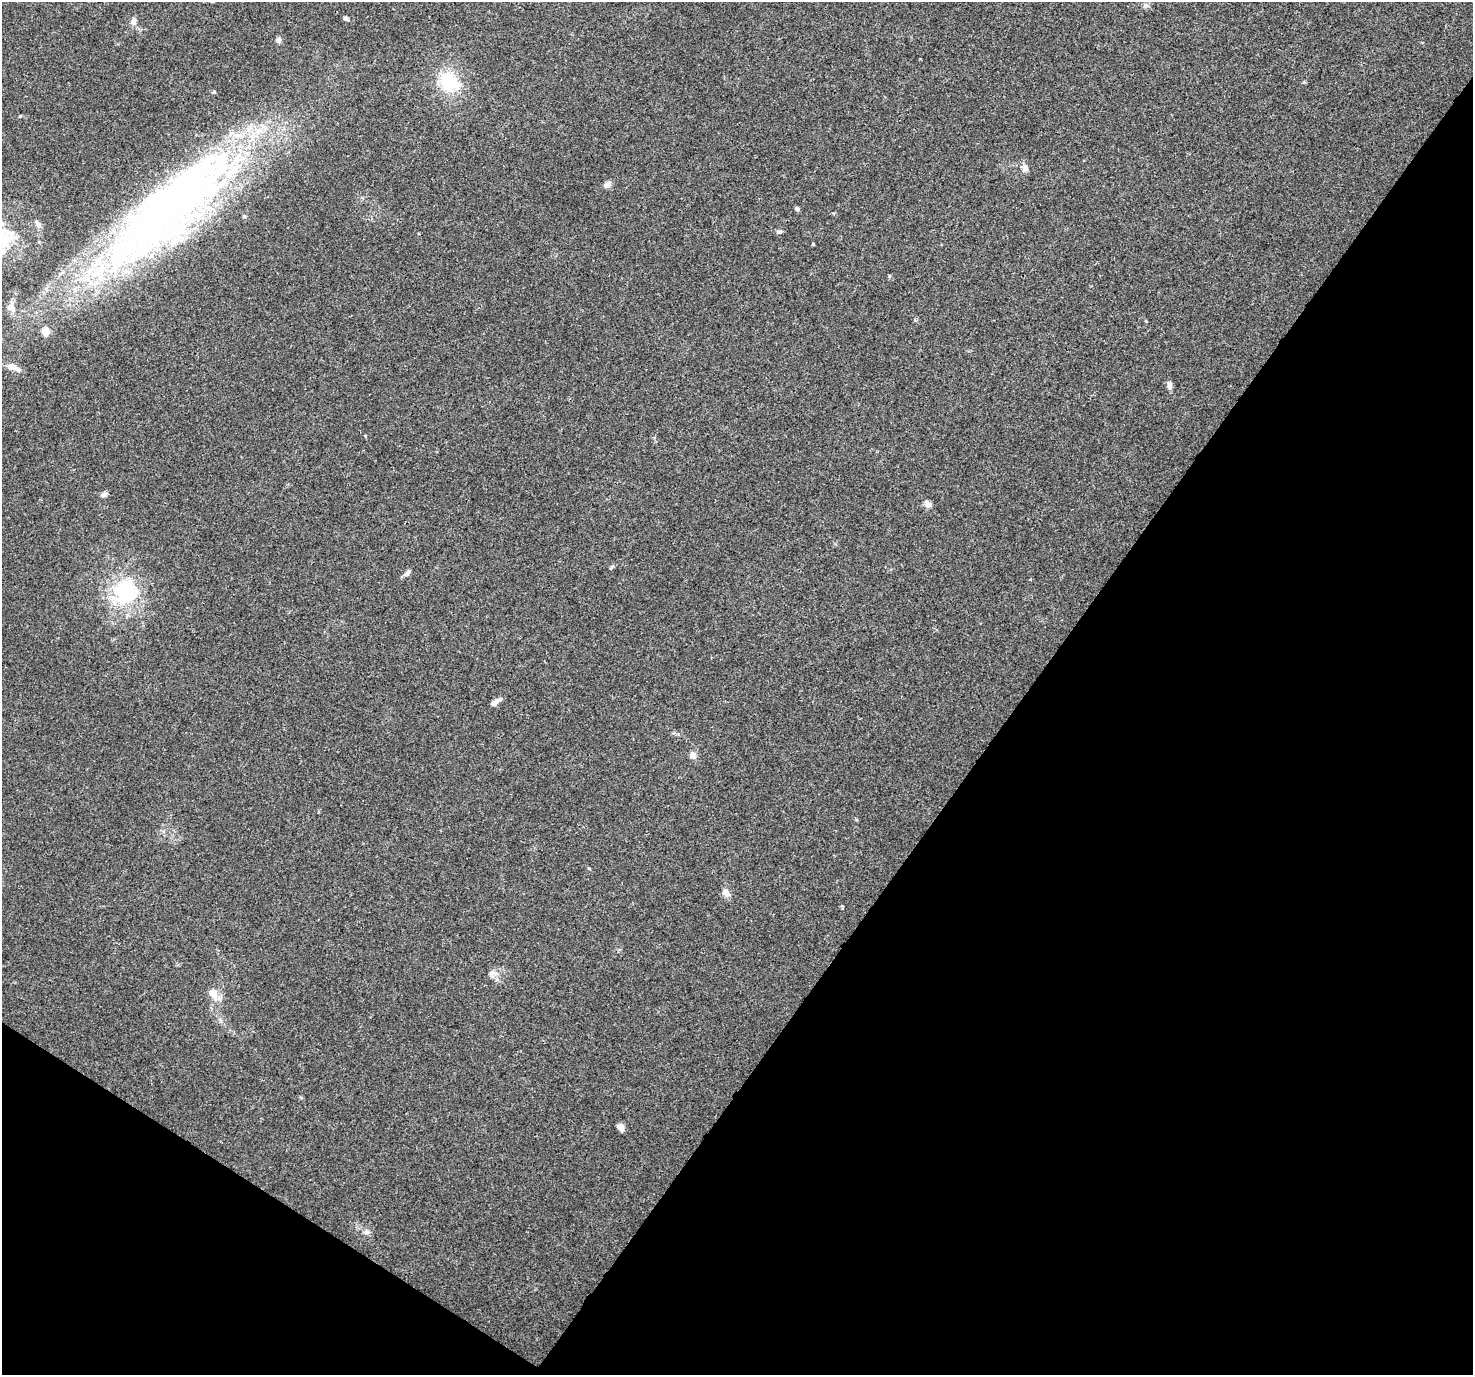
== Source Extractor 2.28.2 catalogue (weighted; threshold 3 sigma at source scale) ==
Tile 15 of 4 x 4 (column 3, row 4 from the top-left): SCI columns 2975-4445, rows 235-1607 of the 5958 x 6028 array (HDU 1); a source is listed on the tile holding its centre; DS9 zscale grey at full resolution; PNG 1475 x 1377 px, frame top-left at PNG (2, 2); no overlay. Shown black and unused: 35% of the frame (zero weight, under 3 of 4 exposures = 5% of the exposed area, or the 3 px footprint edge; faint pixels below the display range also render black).
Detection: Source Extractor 2.28.2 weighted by HDU 2 'WHT'; one run over the whole footprint, this tile lists its part. Background 0.016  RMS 0.0026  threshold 0.0118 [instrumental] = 3 sigma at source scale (4.5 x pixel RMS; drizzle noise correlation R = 1.50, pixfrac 1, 0.0396/0.0396 arcsec/px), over >= 5 px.
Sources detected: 34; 3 inside a brighter listed object's ellipse — not listed separately; the other 31 listed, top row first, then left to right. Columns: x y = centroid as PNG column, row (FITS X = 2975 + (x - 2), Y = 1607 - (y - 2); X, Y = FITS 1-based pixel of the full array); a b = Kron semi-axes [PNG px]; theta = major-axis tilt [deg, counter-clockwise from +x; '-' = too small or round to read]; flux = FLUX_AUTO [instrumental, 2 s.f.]
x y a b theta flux
1145 5 7 5 59 0.59
346 18 5 4 - 0.89
133 21 10 7 53 1
278 40 7 6 - 0.75
449 82 20 16 -42 13
213 92 5 4 - 0.36
1025 168 10 8 -61 1.2
607 185 9 7 41 1.1
797 209 4 4 - 0.8
165 211 175 54 43 190
244 216 5 4 - 0.32
38 224 12 6 -49 0.99
779 232 8 5 4 0.52
3 239 32 23 49 13
813 244 3 3 - 0.23
11 307 12 10 -38 2.1
12 367 17 7 -21 2.6
1169 385 11 6 -81 1.1
104 495 8 6 26 0.79
928 504 10 7 -33 1.2
611 567 8 4 54 0.42
407 573 11 5 45 0.91
125 592 40 33 27 20
495 703 11 6 38 1.3
693 755 10 7 -73 1.3
589 869 5 3 - 0.23
726 892 11 8 -42 1.4
492 973 11 8 7 1.4
214 994 18 10 -65 3.2
620 1127 9 6 -47 1.4
367 1232 8 7 - 0.94
Isophote crosses this tile's border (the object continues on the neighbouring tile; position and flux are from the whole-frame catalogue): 1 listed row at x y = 3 239